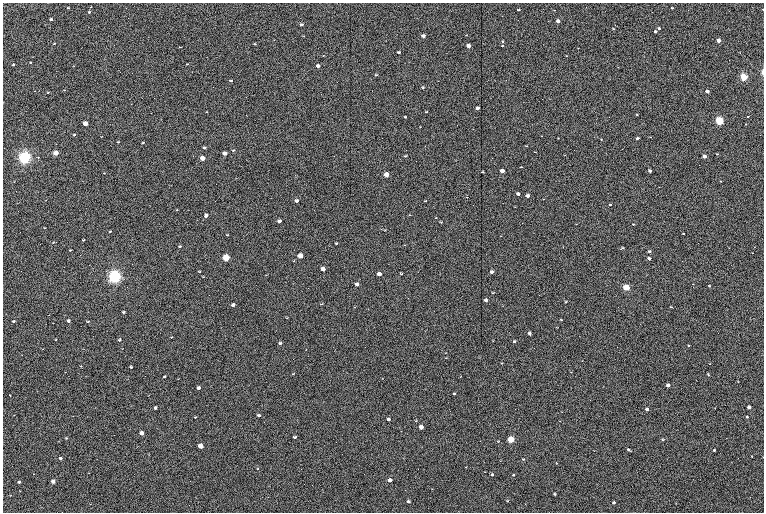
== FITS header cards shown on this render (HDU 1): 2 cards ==
NAXIS1  =                 1523
NAXIS2  =                 1020

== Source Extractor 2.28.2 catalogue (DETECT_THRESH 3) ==
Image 1523 x 1020 px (HDU 1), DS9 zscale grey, zoomed out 1/2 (1 PNG px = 2 x 2 image px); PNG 766 x 514 px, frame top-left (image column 2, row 1019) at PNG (3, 3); no overlay
Background 178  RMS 22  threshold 66.8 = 3 sigma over >= 5 px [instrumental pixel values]
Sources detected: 282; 63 cannot appear on this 1/2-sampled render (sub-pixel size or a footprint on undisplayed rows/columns) and are not listed; the other 219 listed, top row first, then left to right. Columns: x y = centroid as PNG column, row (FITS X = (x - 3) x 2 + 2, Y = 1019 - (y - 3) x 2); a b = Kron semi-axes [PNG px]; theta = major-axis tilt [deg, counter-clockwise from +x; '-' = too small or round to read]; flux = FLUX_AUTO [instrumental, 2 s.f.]
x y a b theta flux
91 7 2 2 - 2.1e+03
68 8 3 2 - 5.0e+03
672 8 2 2 - 5.0e+03
763 9 2 2 - 1.7e+03
518 10 3 2 - 6.7e+03
554 10 3 2 - 2.9e+03
89 12 3 2 - 6.1e+03
51 19 3 2 - 1.4e+04
558 21 3 2 - 3.1e+04
301 24 3 2 - 8.2e+03
659 28 3 2 - 9.7e+03
613 29 3 2 - 4.0e+03
655 32 3 2 - 1.3e+04
466 35 2 2 - 1.9e+03
304 36 3 2 - 3.0e+03
423 36 3 3 - 1.8e+04
274 40 3 2 - 1.5e+03
719 41 3 2 - 6.6e+04
503 42 4 3 - 4.6e+03
54 44 3 2 - 4.7e+03
255 44 3 2 - 3.1e+03
468 46 3 3 - 3.9e+04
502 46 3 2 - 2.7e+03
180 47 3 2 - 2.8e+03
399 52 3 2 - 1.0e+04
566 56 3 2 - 2.3e+03
31 63 2 2 - 5.4e+03
187 64 3 2 - 3.7e+03
13 65 2 2 - 5.8e+03
74 66 3 2 - 2.0e+03
318 66 3 3 - 2.0e+04
763 72 4 2 - 2.1e+04
376 75 4 3 - 5.8e+03
743 77 3 3 - 5.0e+05
231 81 4 2 - 6.5e+03
423 88 3 2 - 4.6e+03
64 90 3 2 - 2.3e+03
35 91 2 1 - 1.3e+03
48 92 2 2 - 3.4e+03
707 92 3 2 - 2.7e+04
477 108 3 3 - 2.0e+04
206 112 2 1 - 1.5e+03
426 112 3 2 - 3.7e+03
637 115 3 2 - 3.7e+03
748 116 2 2 - 3.4e+03
405 117 3 2 - 5.4e+03
161 119 2 2 - 1.5e+03
719 121 4 3 - 6.6e+05
85 124 3 3 - 7.3e+04
746 124 2 1 - 1.8e+03
420 127 3 2 - 2.0e+03
74 135 3 2 - 5.6e+03
542 136 2 1 - 1.2e+03
101 137 3 2 - 1.9e+03
651 137 2 2 - 1.6e+03
637 138 4 3 - 8.0e+03
601 139 3 2 - 2.6e+03
118 142 3 2 - 4.6e+03
143 143 3 2 - 5.2e+03
526 146 3 2 - 2.2e+03
204 148 3 2 - 8.9e+03
233 150 3 2 - 4.0e+03
535 152 4 2 - 2.4e+03
56 153 3 3 - 1.2e+05
225 154 3 3 - 3.4e+04
717 154 3 2 - 5.3e+03
405 156 3 2 - 5.2e+03
704 156 3 3 - 3.9e+04
38 157 3 2 - 2.5e+03
24 158 4 3 - 2.5e+06
203 158 3 3 - 6.9e+04
521 167 3 2 - 2.0e+03
502 171 3 3 - 3.2e+04
650 171 3 2 - 1.6e+04
483 172 3 2 - 4.0e+03
104 173 3 2 - 2.3e+03
386 175 3 3 - 7.2e+04
721 181 3 2 - 3.2e+03
14 182 2 1 - 1.4e+03
518 194 3 3 - 1.5e+04
528 196 3 3 - 1.8e+04
467 197 3 2 - 3.0e+03
543 199 3 2 - 1.9e+03
46 200 2 2 - 1.4e+03
297 201 4 3 - 1.4e+04
425 201 3 2 - 2.6e+03
610 205 3 2 - 6.0e+03
515 207 3 2 - 1.5e+03
177 210 3 2 - 3.2e+03
409 215 3 2 - 2.4e+03
206 216 4 3 - 1.6e+04
436 218 3 2 - 2.6e+03
279 221 3 3 - 2.2e+04
441 222 4 2 - 3.6e+03
633 224 3 2 - 3.0e+03
44 228 2 2 - 2.6e+03
384 230 3 2 - 2.2e+03
110 232 3 2 - 3.6e+03
683 234 2 2 - 4.3e+03
227 235 3 2 - 2.9e+03
501 236 3 2 - 2.1e+03
83 240 2 2 - 6.3e+03
336 243 3 2 - 5.8e+03
405 245 3 2 - 1.8e+03
180 246 3 2 - 5.7e+03
623 248 4 2 - 6.2e+03
70 250 2 2 - 3.3e+03
649 252 3 2 - 7.0e+03
752 253 2 2 - 2.0e+03
300 256 4 3 - 9.9e+04
226 258 4 3 - 3.8e+05
649 259 3 2 - 1.5e+04
294 261 4 2 - 2.5e+03
323 269 3 3 - 4.1e+04
106 271 2 2 - 2.4e+03
199 272 3 2 - 4.9e+03
491 272 3 3 - 1.2e+04
379 274 3 3 - 3.7e+04
401 274 4 2 - 3.9e+03
266 275 3 2 - 1.8e+03
114 277 4 4 - 2.7e+06
203 277 3 2 - 2.1e+03
357 284 3 3 - 1.7e+04
709 286 3 2 - 5.4e+03
626 287 3 3 - 2.9e+05
493 293 4 2 - 4.3e+03
486 300 3 3 - 1.2e+04
566 302 2 2 - 4.2e+03
321 304 3 2 - 3.0e+03
233 305 3 3 - 1.8e+04
355 307 3 2 - 2.2e+03
671 307 3 2 - 5.1e+03
124 312 3 2 - 8.4e+03
287 318 3 2 - 2.7e+03
446 318 3 1 - 3.8e+03
561 320 3 2 - 2.9e+03
14 321 3 2 - 1.1e+04
68 321 3 3 - 1.7e+04
88 322 3 2 - 6.1e+03
425 331 3 2 - 1.7e+03
529 333 3 3 - 1.1e+04
171 337 3 2 - 2.2e+03
56 340 3 2 - 2.4e+03
119 340 3 2 - 7.7e+03
493 341 3 2 - 2.2e+03
514 341 3 2 - 8.9e+03
280 343 3 3 - 1.0e+04
688 345 2 2 - 3.7e+03
123 348 2 1 - 1.2e+03
43 349 3 1 - 1.2e+03
83 349 2 1 - 1.2e+03
306 349 2 2 - 1.6e+03
480 357 3 2 - 2.0e+03
582 361 2 2 - 1.7e+03
502 363 3 2 - 3.2e+03
710 364 3 2 - 2.4e+03
81 366 3 2 - 2.6e+03
131 367 2 2 - 6.2e+03
65 372 3 2 - 1.4e+03
571 372 2 1 - 1.4e+03
293 374 4 2 - 2.9e+03
708 375 3 3 - 3.9e+03
164 377 3 2 - 6.7e+03
460 377 2 1 - 1.6e+03
382 378 2 2 - 1.7e+03
178 379 3 2 - 1.5e+03
668 385 3 3 - 3.2e+04
198 388 3 3 - 2.1e+04
454 394 3 2 - 5.4e+03
10 395 2 2 - 3.2e+03
149 395 2 2 - 1.3e+03
749 407 3 2 - 2.7e+04
155 408 3 2 - 1.3e+04
715 408 2 2 - 1.8e+03
647 409 3 3 - 1.6e+04
14 415 2 2 - 1.5e+03
258 415 4 3 - 6.9e+03
73 416 2 2 - 1.6e+03
195 417 3 2 - 3.6e+03
747 417 2 2 - 5.0e+03
388 419 3 3 - 1.5e+04
416 421 4 2 - 3.9e+03
421 427 3 3 - 4.2e+04
142 433 3 3 - 5.5e+04
295 437 3 3 - 8.4e+03
66 438 3 2 - 3.2e+03
511 439 3 3 - 2.9e+05
663 440 3 3 - 4.2e+03
59 441 3 2 - 1.8e+03
498 441 4 2 - 3.6e+03
200 446 3 3 - 9.0e+04
629 450 4 2 - 9.7e+03
714 450 2 2 - 1.1e+04
149 455 2 1 - 1.4e+03
752 457 2 2 - 2.7e+03
61 458 3 2 - 1.8e+04
523 459 4 3 - 5.4e+03
556 463 3 2 - 2.7e+03
466 467 3 1 - 1.5e+03
258 468 3 2 - 3.5e+03
485 472 3 1 - 1.8e+03
89 473 2 1 - 1.2e+03
34 474 2 2 - 2.1e+03
492 475 3 3 - 7.5e+03
513 475 3 2 - 3.7e+03
390 480 3 3 - 3.0e+04
19 482 3 2 - 1.2e+04
53 482 3 3 - 5.6e+04
432 489 3 2 - 1.5e+03
20 491 2 2 - 1.4e+03
555 494 3 2 - 7.1e+03
11 495 2 2 - 1.8e+03
750 497 2 2 - 1.1e+03
507 501 3 2 - 4.1e+03
408 502 3 3 - 1.5e+04
614 503 3 2 - 1.3e+04
676 503 3 2 - 1.9e+03
90 504 3 2 - 1.8e+03
42 507 3 2 - 1.5e+03
At the frame edge (FLAGS 8, measured only in part): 2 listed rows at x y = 763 9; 763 72
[63 sub-pixel or undisplayed-footprint detections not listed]

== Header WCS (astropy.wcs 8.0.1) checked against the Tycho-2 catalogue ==
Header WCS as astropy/WCSLIB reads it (CRVAL/CRPIX/CD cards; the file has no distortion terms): RA---TAN/DEC--TAN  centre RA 05:23:31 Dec -01:10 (80.88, -1.17 deg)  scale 1.14 arcsec/px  FOV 29.0' x 19.4'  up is +90 deg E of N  parity flipped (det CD > 0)
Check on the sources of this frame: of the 60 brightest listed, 8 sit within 3.4 arcsec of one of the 13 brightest Tycho-2 stars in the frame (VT <= 11.82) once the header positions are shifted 0.55 arcsec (0.05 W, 0.55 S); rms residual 1.26 arcsec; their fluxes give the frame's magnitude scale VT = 24.39 - 2.5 log10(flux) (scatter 0.33 mag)
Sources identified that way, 7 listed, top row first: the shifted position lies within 3.4 arcsec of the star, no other Tycho-2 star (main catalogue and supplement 1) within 6.8 arcsec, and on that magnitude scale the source's flux lands within +1.5 / -3 mag of the star's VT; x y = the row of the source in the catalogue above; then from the Tycho-2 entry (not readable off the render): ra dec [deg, ICRS J2000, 3 dp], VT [Tycho-2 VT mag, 2 dp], TYC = Tycho-2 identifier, HIP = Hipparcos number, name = IAU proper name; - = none
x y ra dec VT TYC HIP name
743 77 80.993 -1.402 10.12 4753-1097-1 - -
24 158 80.943 -0.946 8.91 4753-387-1 - -
226 258 80.879 -1.073 10.48 4753-1534-1 - -
114 277 80.867 -1.002 7.84 4753-1205-1 25199 -
626 287 80.860 -1.327 11.24 4753-1591-1 - -
511 439 80.764 -1.254 10.69 4753-1358-1 - -
200 446 80.760 -1.057 11.82 4753-1463-1 - -